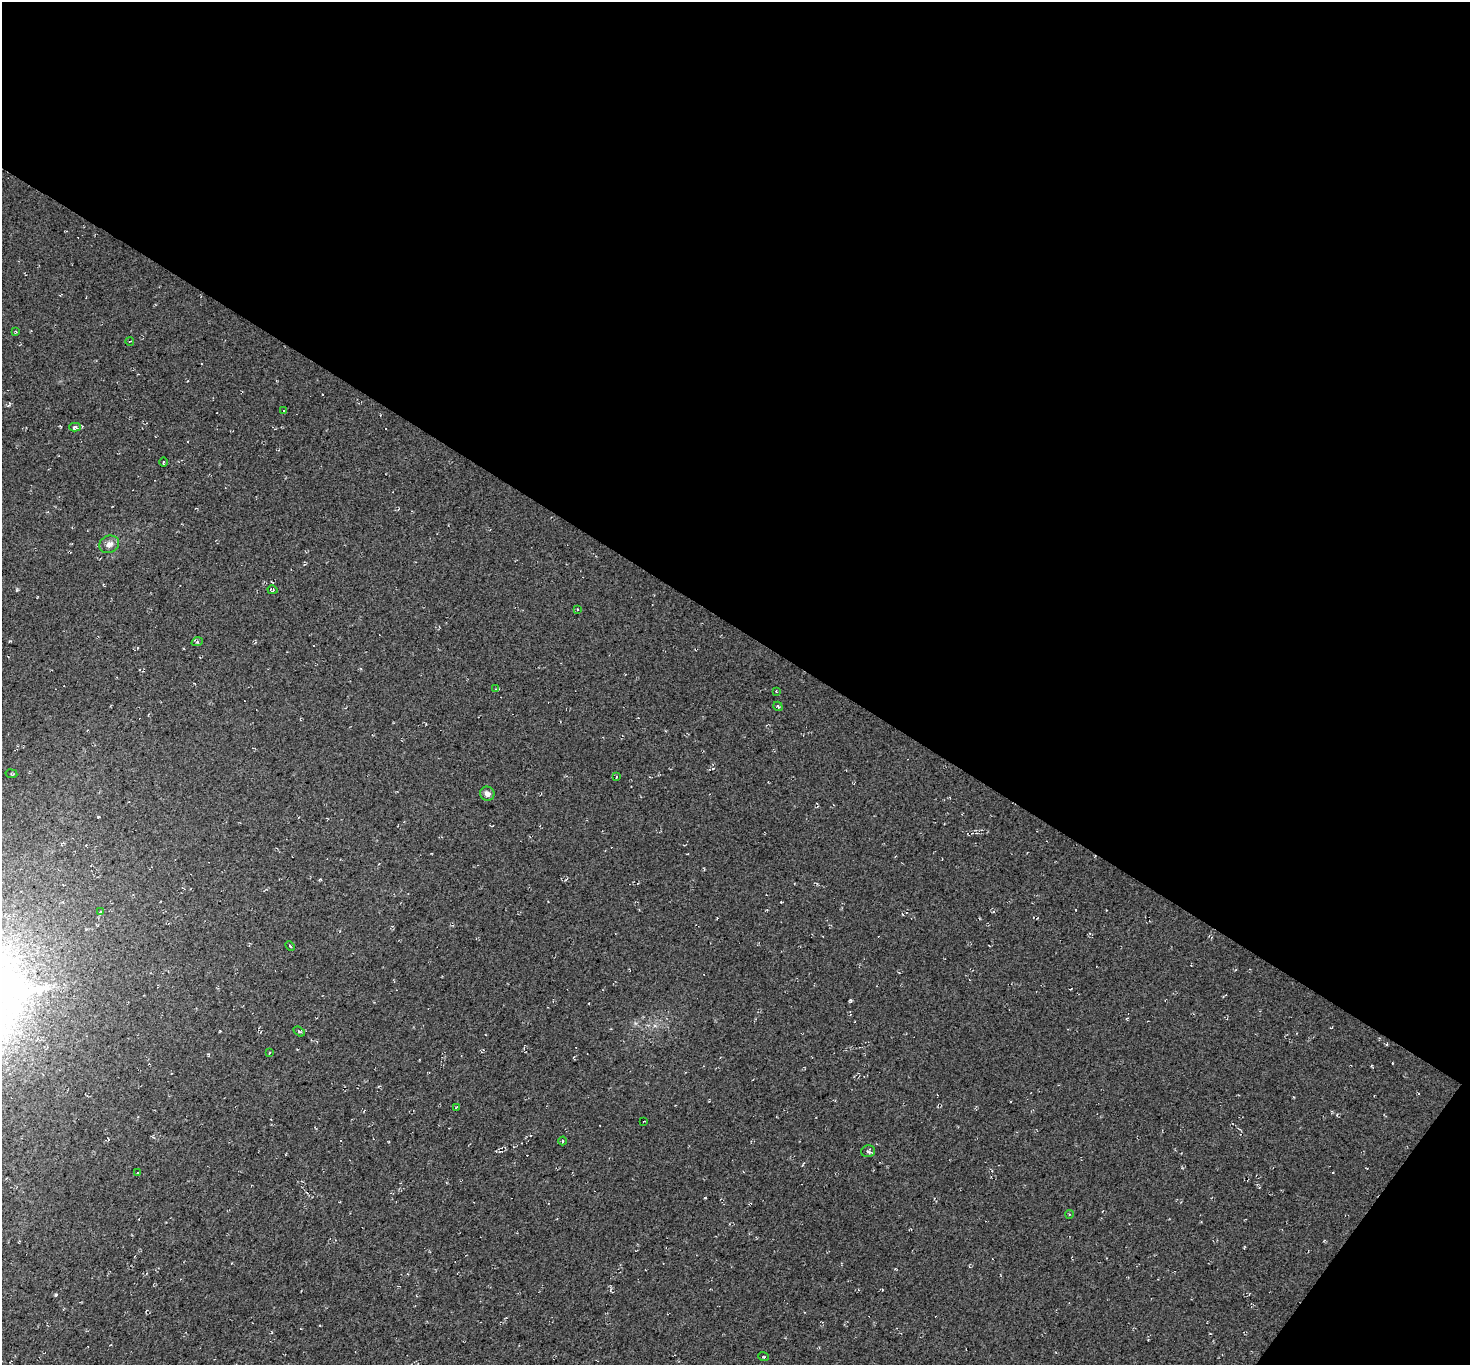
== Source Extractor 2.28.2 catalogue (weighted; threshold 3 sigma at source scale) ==
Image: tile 2 of 2 x 2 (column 2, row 1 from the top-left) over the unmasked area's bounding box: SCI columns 1571-3038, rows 1469-2831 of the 3086 x 3104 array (HDU 1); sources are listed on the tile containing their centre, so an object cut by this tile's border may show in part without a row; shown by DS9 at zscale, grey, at full resolution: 1 PNG px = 1 image px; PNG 1472 x 1367 px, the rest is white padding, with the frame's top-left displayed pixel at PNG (2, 2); every listed detection drawn as its Kron ellipse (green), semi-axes under 4 PNG px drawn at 4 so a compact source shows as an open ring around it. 47% of this frame is shown black and not used: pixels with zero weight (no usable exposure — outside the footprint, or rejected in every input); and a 3 px margin inside the footprint's outer edge (the drizzle kernel's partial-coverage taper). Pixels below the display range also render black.
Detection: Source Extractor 2.28.2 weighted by HDU 2 'WHT'; one run over the whole footprint, this tile lists its part. Background 0.00253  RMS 0.0088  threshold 0.0398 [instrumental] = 3 sigma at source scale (4.5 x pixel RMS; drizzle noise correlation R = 1.50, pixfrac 1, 0.0396/0.0396 arcsec/px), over >= 5 px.
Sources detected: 44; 18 cosmic-ray / hot-pixel residue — neither listed nor drawn; the other 26 listed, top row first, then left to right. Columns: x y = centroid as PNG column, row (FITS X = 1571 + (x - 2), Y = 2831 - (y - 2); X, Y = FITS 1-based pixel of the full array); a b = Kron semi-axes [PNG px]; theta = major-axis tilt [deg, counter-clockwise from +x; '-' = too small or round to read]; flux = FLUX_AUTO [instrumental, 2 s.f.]
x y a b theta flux
16 332 4 3 - 0.88
130 341 4 2 - 0.6
283 410 3 2 - 0.69
75 427 6 4 0 2.3
163 462 5 3 - 1
109 544 10 8 25 5.1
272 590 5 3 - 1
577 610 3 2 - 1.1
197 642 6 3 18 1.1
495 689 4 4 - 0.9
776 691 3 3 - 0.62
778 706 5 3 - 1.2
11 774 6 3 -9 0.89
616 777 3 2 - 0.59
487 794 7 7 - 3.7
101 912 3 3 - 0.84
290 946 6 3 -46 0.87
299 1031 6 3 -31 1.4
269 1053 4 2 - 0.77
456 1108 3 2 - 0.72
644 1121 3 2 - 0.56
563 1141 4 3 - 0.99
868 1151 7 5 13 2.1
138 1173 3 2 - 0.69
1069 1214 4 3 - 0.7
764 1357 5 2 - 0.77
Unlisted compact peaks at least as high as the median listed source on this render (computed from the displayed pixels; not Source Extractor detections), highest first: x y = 17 590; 98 817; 320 879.